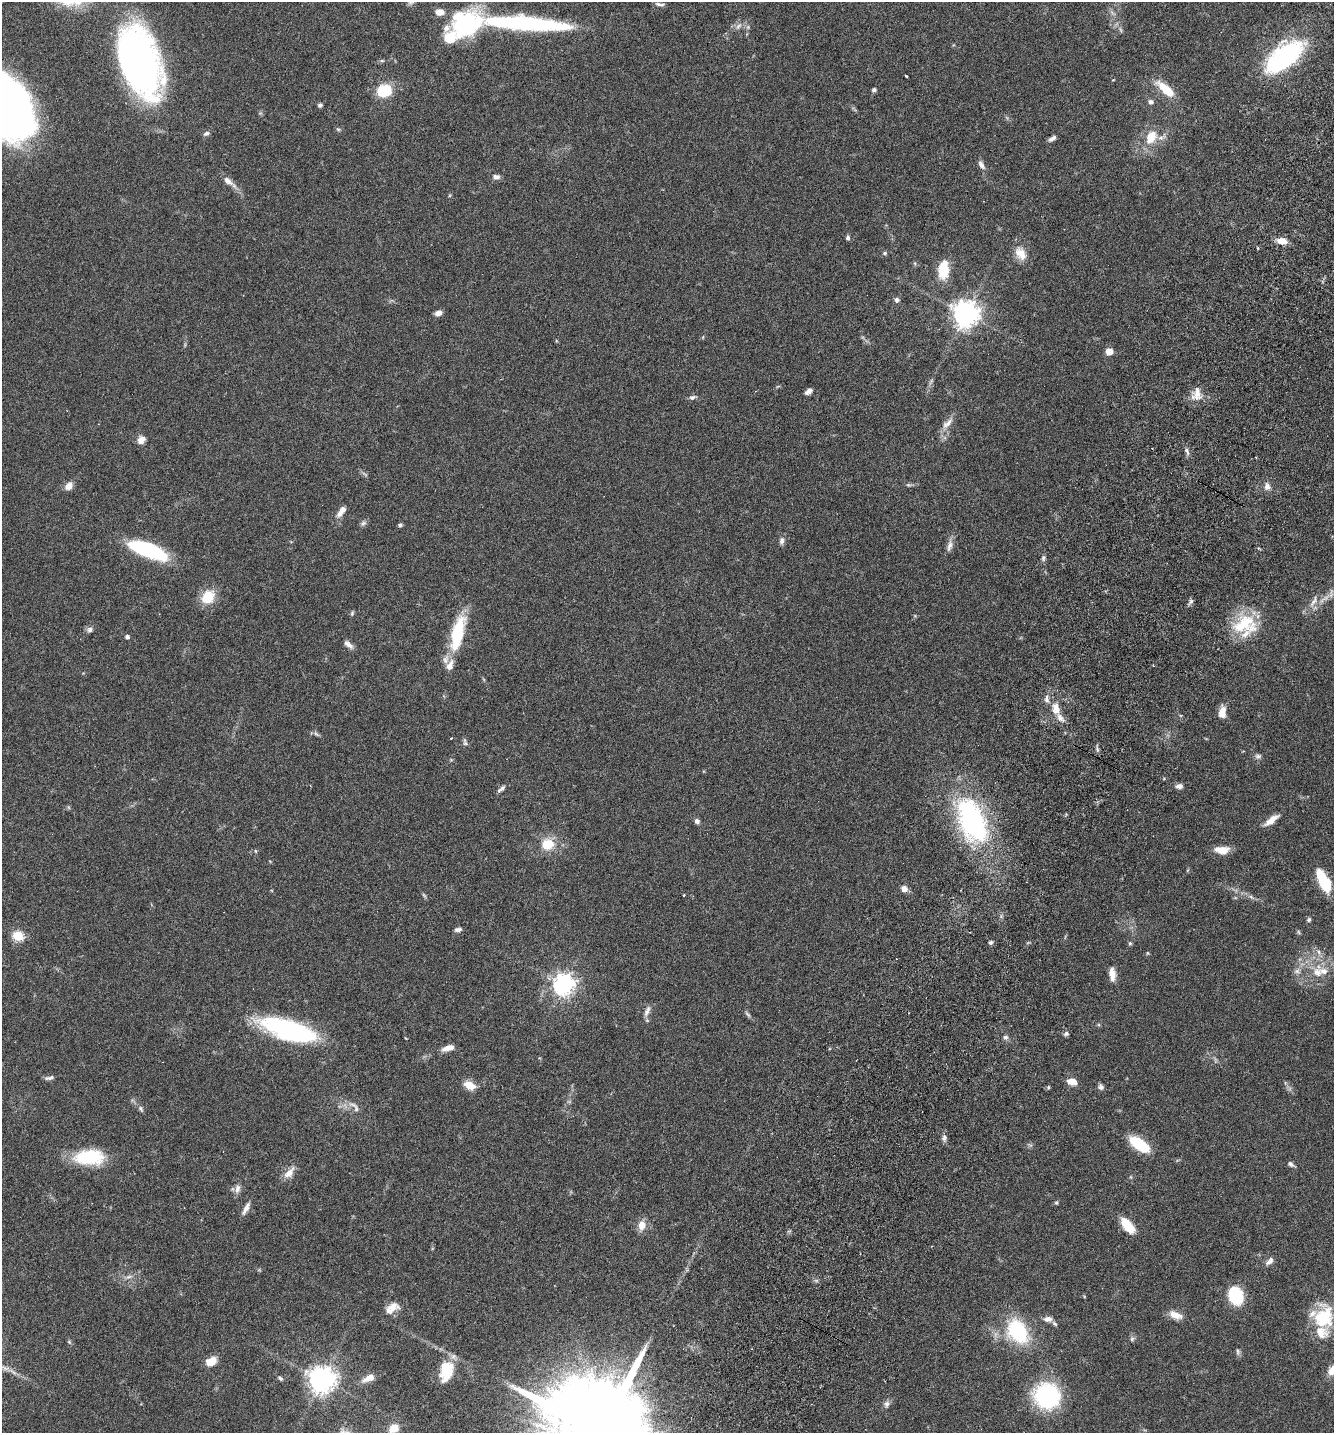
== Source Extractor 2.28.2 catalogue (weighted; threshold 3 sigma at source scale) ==
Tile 10 of 4 x 4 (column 2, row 3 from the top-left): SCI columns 1535-2866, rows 1465-2895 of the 5866 x 5789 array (HDU 1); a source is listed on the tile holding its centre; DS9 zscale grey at full resolution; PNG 1336 x 1435 px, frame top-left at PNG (2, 2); no overlay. Shown black and unused: <1% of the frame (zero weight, under 3 of 6 exposures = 3% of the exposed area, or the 3 px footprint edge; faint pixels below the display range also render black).
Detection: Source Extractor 2.28.2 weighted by HDU 2 'WHT'; one run over the whole footprint, this tile lists its part. Background 0.0537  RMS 0.0032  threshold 0.0129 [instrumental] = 3 sigma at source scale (4.09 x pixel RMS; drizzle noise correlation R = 1.36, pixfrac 0.8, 0.05/0.05 arcsec/px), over >= 5 px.
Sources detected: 149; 2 too faint to see at this stretch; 1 inside a brighter object's white glare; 1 cosmic-ray / hot-pixel residue — not listed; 11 inside a brighter listed object's ellipse — not listed separately; the other 134 listed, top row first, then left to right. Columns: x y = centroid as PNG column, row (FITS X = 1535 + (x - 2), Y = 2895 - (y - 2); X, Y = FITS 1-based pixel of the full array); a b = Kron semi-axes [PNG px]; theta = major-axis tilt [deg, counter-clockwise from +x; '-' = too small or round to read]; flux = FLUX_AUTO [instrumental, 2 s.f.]
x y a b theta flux
411 2 10 6 15 0.86
659 4 13 4 -8 0.82
526 23 105 16 -4 41
738 26 10 6 45 1.2
450 38 14 14 - 6
1283 56 38 21 28 43
139 61 64 33 -72 140
382 61 6 4 0 0.38
906 76 3 2 - 0.75
1165 88 26 11 -35 5.1
874 90 5 5 - 0.65
384 91 9 8 - 16
1151 102 6 6 - 0.81
320 105 5 5 - 0.71
9 109 58 37 -62 160
338 129 6 4 -18 0.38
206 134 9 5 31 0.72
1151 137 18 12 60 5.7
1052 138 10 5 35 1
981 165 13 6 -58 1.3
496 177 10 6 -4 1.1
228 181 16 8 -37 2
848 238 5 5 - 0.64
1282 241 11 7 -11 3.2
1258 248 4 2 - 0.29
885 253 6 5 - 0.46
1021 253 20 13 -60 3.7
944 270 18 10 86 7.8
897 300 6 6 - 0.8
438 313 8 6 16 1.4
966 314 8 8 - 330
1109 352 6 6 - 3
931 381 10 4 57 0.65
808 391 10 5 38 1.1
1197 394 18 11 74 3.1
692 397 9 6 9 0.79
947 423 20 8 43 2.3
141 440 10 8 56 1.9
1187 451 10 5 -63 0.83
1256 458 3 2 - 0.26
908 485 8 4 0 0.53
69 486 10 8 44 2
1267 486 9 7 87 1.4
341 511 15 6 54 2.1
363 523 9 5 22 0.72
400 525 5 5 - 0.51
781 541 9 6 83 1
949 546 18 6 75 1.6
147 550 38 13 -21 25
1043 558 8 5 81 0.65
1331 594 10 6 89 0.93
208 597 17 14 48 6.4
1191 601 6 6 - 0.67
1314 602 20 7 59 2.2
352 613 7 5 70 0.44
1245 624 34 24 7 13
90 629 7 7 - 0.91
458 633 43 14 76 15
127 637 4 4 - 0.83
348 644 13 6 -40 1.4
1046 699 12 6 -85 1.2
1056 709 11 7 -80 3.5
1222 712 14 8 86 2.8
316 734 11 4 -41 0.61
465 742 10 6 -69 0.69
1258 756 9 7 -4 0.8
1179 786 8 5 -1 1.3
501 789 13 5 41 0.91
972 820 46 24 -68 56
1271 820 19 7 38 2.9
697 821 6 5 - 0.91
548 844 17 15 17 6.1
1222 850 16 8 -1 3.8
1323 881 24 9 -63 11
904 889 6 6 - 1.9
424 895 8 4 -53 0.44
684 895 3 2 - 0.24
1251 897 8 4 -45 0.68
1309 920 6 5 - 0.56
458 929 8 4 11 0.88
18 936 5 5 - 21
991 942 6 5 - 0.54
1130 943 5 5 - 0.41
1318 952 7 5 -61 0.87
1147 953 5 3 - 0.28
1297 971 9 6 14 0.98
1317 972 16 11 -66 3.7
1112 974 17 7 -84 2.4
564 984 7 7 - 190
647 1011 16 6 67 1.4
748 1014 12 4 -52 0.62
289 1030 57 19 -17 43
1066 1034 7 5 27 0.68
1006 1037 7 6 - 0.72
448 1048 15 6 14 2.1
49 1078 13 5 12 0.88
1072 1081 10 7 -9 2.6
469 1085 13 8 -26 3.5
1048 1087 6 5 - 0.37
1101 1087 7 6 - 0.86
355 1107 19 7 -52 1.6
141 1109 9 6 -52 0.75
944 1138 9 6 -83 0.9
1139 1144 21 9 -35 13
89 1157 34 17 3 15
1291 1164 9 5 -34 0.78
289 1173 18 8 48 2.5
237 1189 13 7 75 1.4
1056 1203 5 4 - 0.4
246 1208 16 5 62 1.8
642 1225 13 10 85 2.7
1127 1225 17 8 -51 7.7
1270 1261 11 6 47 1.3
129 1277 10 5 18 0.97
1235 1296 13 9 -76 23
393 1307 17 12 13 2.8
1175 1315 18 9 -21 2.7
1324 1317 29 24 71 13
1048 1319 11 7 1 1.5
1018 1331 23 16 -59 23
1132 1339 7 5 47 0.58
69 1342 7 4 -46 0.39
1238 1352 9 5 -86 0.65
211 1362 9 6 29 5.7
1333 1370 12 7 51 4.6
446 1371 20 13 78 11
13 1372 15 4 -37 1.2
280 1378 6 5 - 0.56
369 1378 14 7 26 3.1
322 1380 8 8 - 340
1047 1396 21 20 - 37
887 1404 9 8 - 1
394 1428 10 8 37 4.2
601 1432 39 21 -30 11000
Isophote crosses this tile's border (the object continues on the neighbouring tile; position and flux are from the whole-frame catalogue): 4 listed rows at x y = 411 2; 9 109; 1333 1370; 601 1432